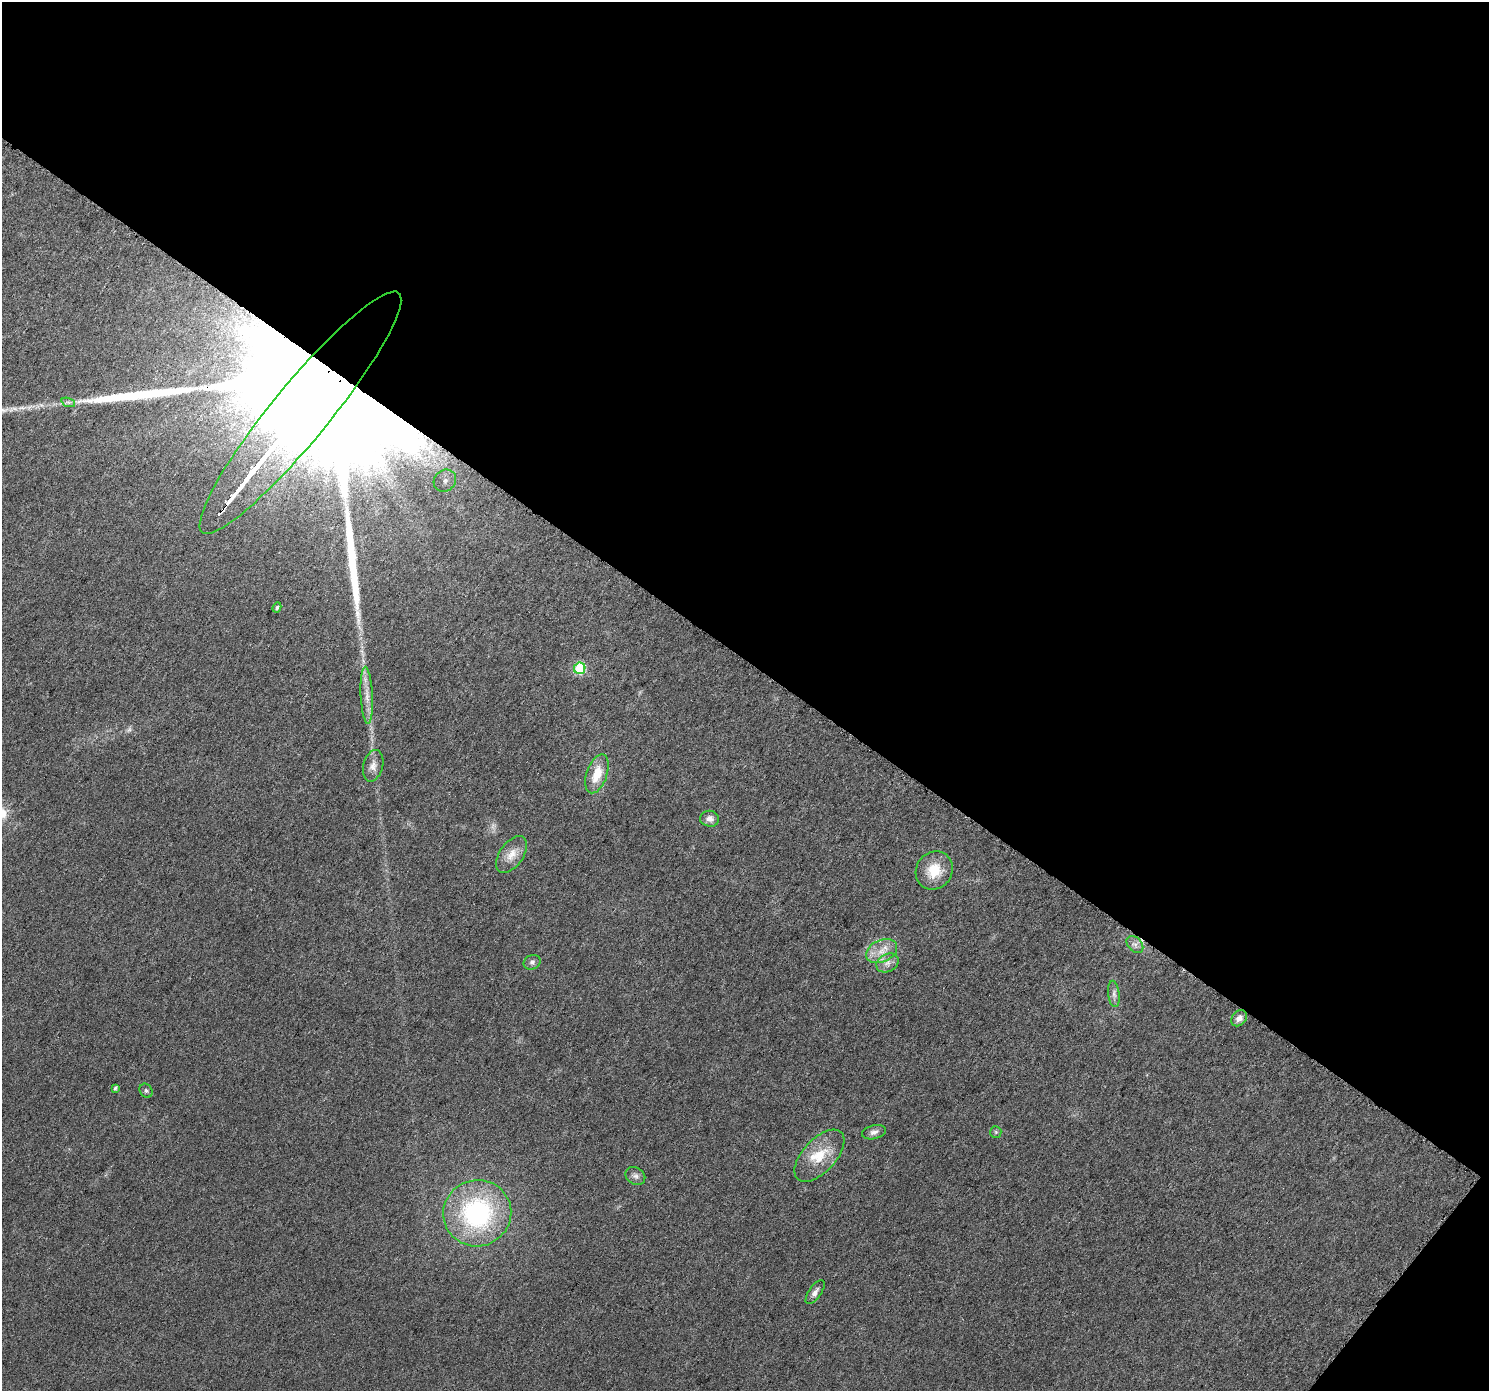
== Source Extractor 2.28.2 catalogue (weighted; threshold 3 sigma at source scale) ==
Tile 2 of 2 x 2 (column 2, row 1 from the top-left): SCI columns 1494-2980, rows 1494-2882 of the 2986 x 3005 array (HDU 1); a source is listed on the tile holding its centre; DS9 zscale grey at full resolution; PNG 1491 x 1393 px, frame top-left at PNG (2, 2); each listed source drawn as its Kron ellipse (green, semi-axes under 4 px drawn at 4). Shown black and unused: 48% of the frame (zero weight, under 3 of 6 exposures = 1% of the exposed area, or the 3 px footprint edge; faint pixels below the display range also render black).
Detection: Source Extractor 2.28.2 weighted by HDU 2 'WHT'; one run over the whole footprint, this tile lists its part. Background 0.0304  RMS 0.0047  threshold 0.0194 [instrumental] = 3 sigma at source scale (4.09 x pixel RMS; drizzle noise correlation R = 1.36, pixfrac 0.8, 0.0396/0.0396 arcsec/px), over >= 5 px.
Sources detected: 25; all 25 listed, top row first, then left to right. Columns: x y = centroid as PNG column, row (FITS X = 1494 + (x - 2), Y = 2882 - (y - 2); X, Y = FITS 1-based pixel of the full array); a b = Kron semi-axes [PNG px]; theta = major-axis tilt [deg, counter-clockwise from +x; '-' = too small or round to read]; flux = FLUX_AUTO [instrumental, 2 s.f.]
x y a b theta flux
68 402 7 4 -18 1.1
300 413 155 28 51 160000
445 481 12 10 44 4.3
277 607 5 4 - 0.73
580 668 6 5 - 37
367 695 28 6 -87 5.3
373 766 16 9 75 3.3
597 774 20 10 71 9.2
710 819 9 8 - 2.4
512 854 21 11 55 5.7
934 870 20 18 53 11
1135 944 10 7 -47 2
882 951 16 11 24 6
532 962 9 7 25 1.5
887 963 12 9 26 2.9
1114 994 13 5 -84 2
1239 1018 9 7 45 2.6
115 1088 4 3 - 0.75
146 1091 7 6 - 0.96
874 1132 12 6 14 1.9
996 1132 6 5 - 0.78
819 1156 32 16 47 13
635 1176 10 8 -32 1.8
477 1213 34 33 - 68
815 1292 14 6 55 2
Overlapping masked pixels (flux is a lower limit): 1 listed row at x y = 300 413